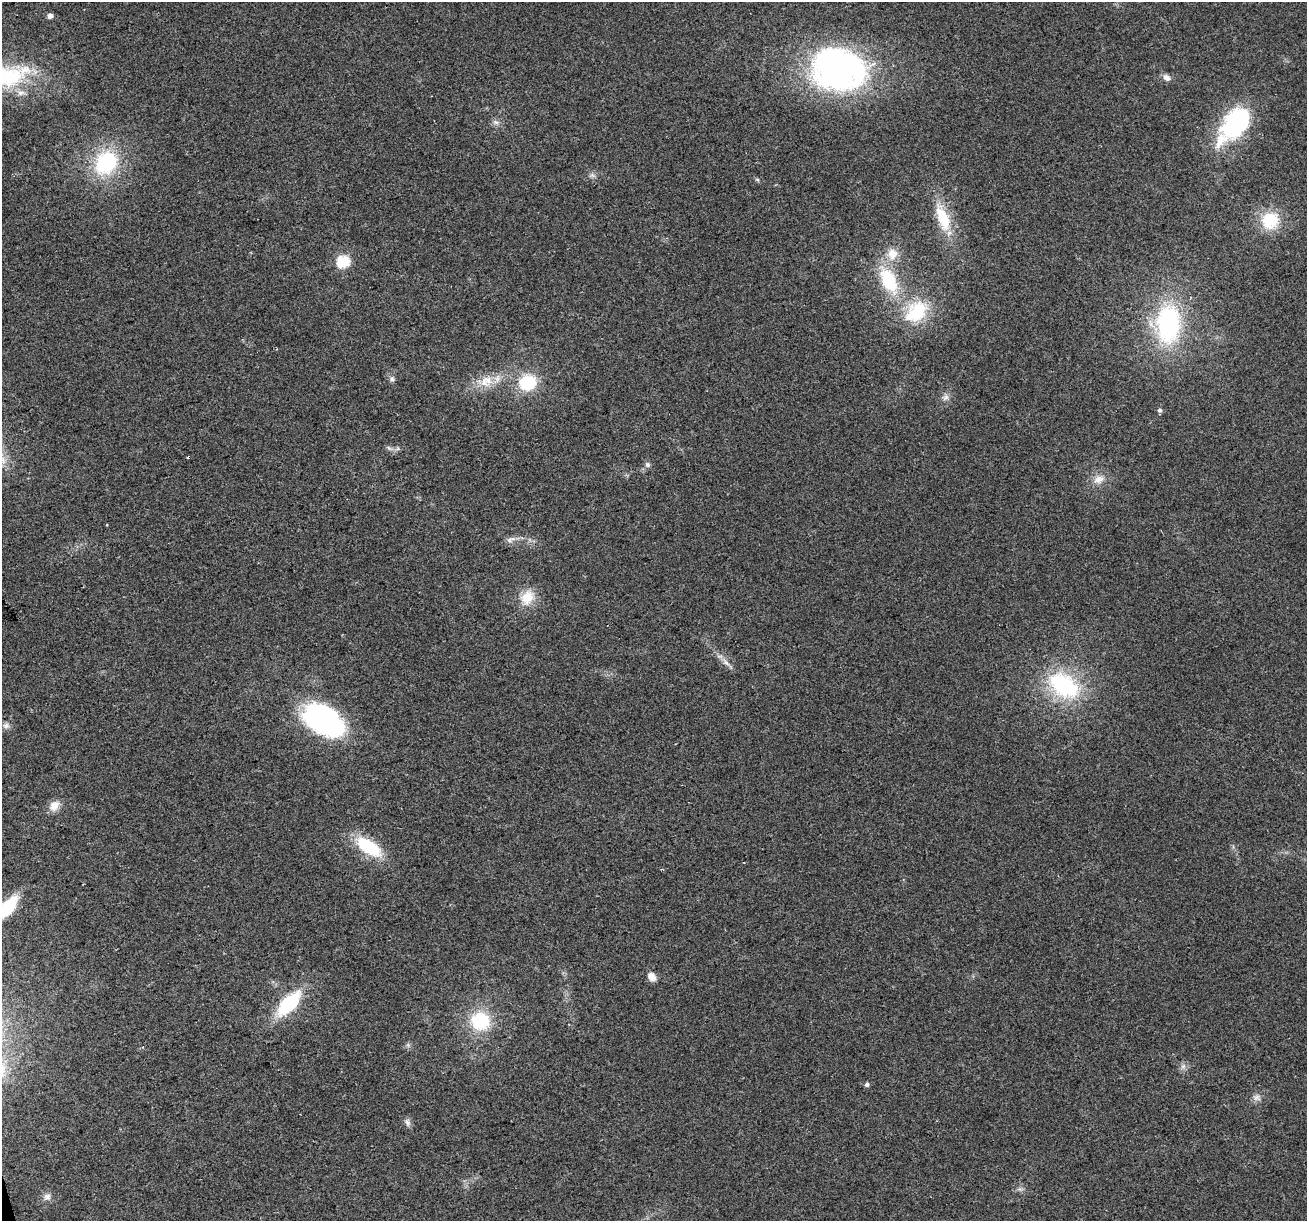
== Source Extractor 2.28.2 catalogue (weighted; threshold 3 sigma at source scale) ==
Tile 7 of 4 x 4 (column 3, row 2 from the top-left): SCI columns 2611-3915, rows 2539-3757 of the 5220 x 5026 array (HDU 1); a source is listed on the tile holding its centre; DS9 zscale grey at full resolution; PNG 1309 x 1223 px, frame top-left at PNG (2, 2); no overlay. Shown black and unused: <1% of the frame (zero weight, under 2 of 3 exposures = <1% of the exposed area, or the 3 px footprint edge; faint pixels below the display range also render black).
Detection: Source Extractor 2.28.2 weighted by HDU 2 'WHT'; one run over the whole footprint, this tile lists its part. Background 0.0564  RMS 0.0086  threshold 0.0389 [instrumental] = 3 sigma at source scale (4.5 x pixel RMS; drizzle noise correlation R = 1.50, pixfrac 1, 0.0396/0.0396 arcsec/px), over >= 5 px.
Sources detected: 45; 1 cosmic-ray / hot-pixel residue — not listed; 3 inside a brighter listed object's ellipse — not listed separately; the other 41 listed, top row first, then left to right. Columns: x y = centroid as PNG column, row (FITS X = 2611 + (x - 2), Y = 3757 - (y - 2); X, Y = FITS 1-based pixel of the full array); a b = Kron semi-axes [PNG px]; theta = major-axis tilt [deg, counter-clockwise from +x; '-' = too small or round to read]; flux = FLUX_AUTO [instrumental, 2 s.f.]
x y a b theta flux
50 16 5 4 - 4.4
838 69 60 45 -12 260
6 77 58 27 7 84
1167 78 11 7 -38 4.3
496 122 8 6 -20 2.9
1235 124 46 25 52 99
106 163 29 23 48 71
592 175 7 5 -45 2.2
757 180 6 4 -29 1.3
943 218 39 15 -70 33
1270 220 21 20 - 33
892 254 16 14 78 14
343 262 6 6 - 86
889 280 34 17 -64 52
918 311 33 27 51 48
1168 324 33 20 88 140
392 379 8 6 46 2.4
486 381 18 16 6 16
527 383 15 13 13 46
946 397 10 7 50 3.7
1160 410 5 5 - 2.2
389 448 8 5 -44 2.1
647 465 7 7 - 2.6
1099 479 16 11 21 8.9
511 539 14 6 22 4.3
527 597 21 16 60 17
726 663 11 7 -36 4.5
1064 686 35 23 -33 90
323 721 41 24 -32 180
6 726 9 8 - 3.4
54 806 14 10 53 8.3
369 847 28 13 -34 50
7 908 23 9 50 58
652 977 11 9 -49 6.3
289 1004 30 14 46 60
480 1021 20 19 - 45
1183 1066 7 5 1 2.4
867 1085 6 5 - 2.3
1257 1097 10 8 -26 4
407 1122 11 7 -65 3.2
47 1197 10 8 29 4.3
Isophote crosses this tile's border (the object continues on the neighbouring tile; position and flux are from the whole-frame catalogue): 2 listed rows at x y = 6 77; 7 908